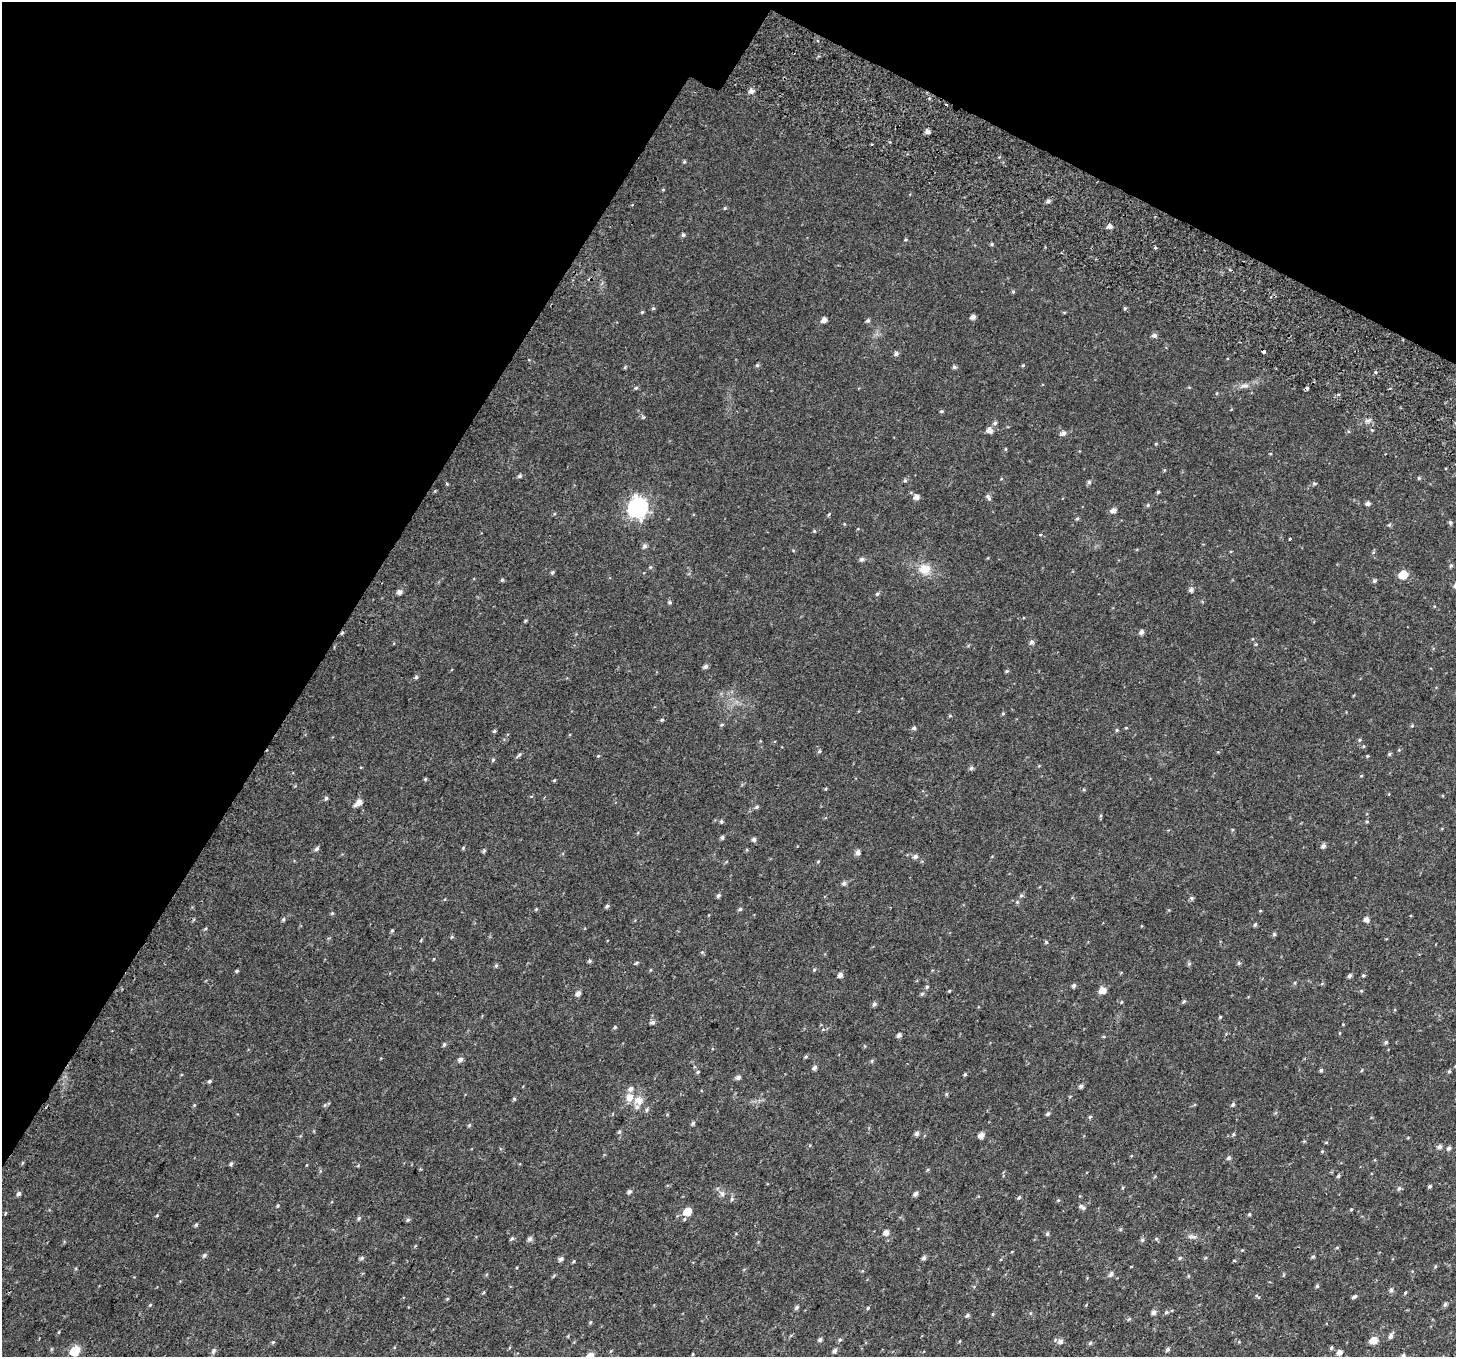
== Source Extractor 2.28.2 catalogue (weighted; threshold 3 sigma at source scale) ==
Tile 2 of 4 x 4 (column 2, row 1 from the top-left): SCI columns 1531-2984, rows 4375-5729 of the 5977 x 6104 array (HDU 1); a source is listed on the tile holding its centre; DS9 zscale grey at full resolution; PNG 1458 x 1359 px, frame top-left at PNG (2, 2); no overlay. Shown black and unused: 28% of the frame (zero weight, under 2 of 3 exposures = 6% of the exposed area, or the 3 px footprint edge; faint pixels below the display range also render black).
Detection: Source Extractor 2.28.2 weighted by HDU 2 'WHT'; one run over the whole footprint, this tile lists its part. Background 0.0277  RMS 0.0088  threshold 0.0395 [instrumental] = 3 sigma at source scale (4.5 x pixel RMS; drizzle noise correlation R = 1.50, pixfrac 1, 0.0396/0.0396 arcsec/px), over >= 5 px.
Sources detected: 251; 2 cosmic-ray / hot-pixel residue — not listed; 2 inside a brighter listed object's ellipse — not listed separately; the other 247 listed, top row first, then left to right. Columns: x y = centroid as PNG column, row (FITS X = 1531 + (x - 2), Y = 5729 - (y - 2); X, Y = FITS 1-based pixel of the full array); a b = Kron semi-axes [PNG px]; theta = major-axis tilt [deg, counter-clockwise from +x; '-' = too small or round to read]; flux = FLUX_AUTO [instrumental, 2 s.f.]
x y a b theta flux
751 91 6 6 - 3.2
927 132 6 5 - 2.8
872 144 2 2 - 0.82
684 162 4 4 - 0.94
663 190 5 3 - 0.6
1048 201 5 4 - 1.9
725 208 5 4 - 0.81
1110 227 6 5 - 2.9
683 235 5 5 - 1.4
905 240 5 3 - 0.73
992 244 5 4 - 1.1
1013 292 5 4 - 1
653 308 5 4 - 1
1125 308 5 4 - 1.2
642 312 5 4 - 0.82
973 317 5 4 - 3.3
824 320 5 5 - 4
868 321 6 5 - 1.4
1154 335 6 5 - 2.5
1264 352 4 3 - 3.3
896 354 5 5 - 2.1
757 365 5 4 - 1.2
1023 365 4 4 - 0.89
954 367 5 4 - 1.5
1375 372 5 3 - 0.86
1244 386 15 5 9 4.2
636 388 5 4 - 1
1307 388 3 3 - 2.6
1217 393 5 3 - 0.73
941 411 4 3 - 1.1
643 417 6 4 -42 1.1
995 423 6 5 - 1.5
989 430 6 6 - 4.9
1372 430 4 3 - 0.7
1063 433 6 5 - 2.9
1005 449 5 3 - 0.73
520 476 5 4 - 1.6
1419 478 4 4 - 1
905 480 5 5 - 1.2
1089 482 5 5 - 1.3
1314 483 5 4 - 1.1
1158 492 4 4 - 1.1
916 497 6 5 - 3.5
988 497 9 5 -67 2
1368 503 5 4 - 2.5
1148 505 5 4 - 1
638 508 8 8 - 310
1113 510 6 5 - 3.8
829 514 5 3 - 0.78
1077 518 5 4 - 1.1
1450 522 6 4 -73 1.3
1389 525 5 4 - 0.99
814 531 4 4 - 0.76
1040 535 4 3 - 0.65
1290 539 3 2 - 1
645 546 6 6 - 1.9
861 559 7 5 2 1.7
1451 566 5 4 - 1.1
650 567 5 4 - 0.83
924 569 16 13 -4 12
552 572 5 4 - 1.2
1403 575 6 5 - 23
502 580 5 4 - 1.1
1374 581 5 4 - 1.6
1191 590 5 5 - 2.4
399 592 5 5 - 3.3
877 594 5 5 - 1.2
670 602 5 4 - 1.1
525 621 4 4 - 0.9
1141 632 5 5 - 2.7
342 633 5 3 - 0.96
1031 642 6 5 - 2.2
705 666 6 5 - 2.2
1007 671 5 4 - 1.1
416 677 5 5 - 1.3
1003 713 5 3 - 0.75
950 716 5 3 - 0.87
662 720 6 3 -1 0.94
722 725 6 3 20 0.96
1412 726 5 3 - 0.82
914 728 6 5 - 1.4
1126 728 4 3 - 0.61
1117 730 5 4 - 0.87
494 731 4 4 - 1.1
1359 740 5 4 - 1
1363 746 5 3 - 0.78
819 751 5 4 - 1
1389 754 5 4 - 1.1
519 755 9 4 43 1.5
598 756 5 3 - 0.65
1367 756 4 4 - 0.79
493 760 5 4 - 1.1
971 768 5 5 - 1.6
1361 776 5 3 - 0.7
425 779 5 4 - 0.82
554 780 4 3 - 0.76
326 798 6 4 73 1.4
358 803 9 5 37 6.3
757 807 6 4 21 1.3
721 821 5 4 - 1.2
1367 821 5 3 - 0.83
722 837 5 4 - 1.4
754 839 5 5 - 2.4
1323 846 5 5 - 2.7
317 848 6 5 - 1.8
463 848 5 4 - 0.88
858 852 6 5 - 2.9
915 856 6 5 - 2.3
818 861 5 3 - 0.69
844 883 6 5 - 1.9
718 895 5 4 - 1.7
1021 895 5 5 - 1.3
1191 898 6 5 - 1.3
1017 902 5 4 - 0.98
607 906 6 4 18 1.4
536 909 4 4 - 0.74
740 909 5 4 - 1.4
332 913 4 4 - 0.86
283 919 5 4 - 1.2
1366 920 6 5 - 3.3
1255 924 5 4 - 1.3
392 930 4 4 - 0.89
1274 934 5 5 - 1.2
451 937 5 3 - 0.88
1046 942 5 5 - 0.97
702 952 5 4 - 1
590 961 6 4 28 1.3
636 963 7 3 36 1
1239 963 5 5 - 1
1189 964 6 5 - 1.2
496 966 5 4 - 1.1
814 970 5 4 - 0.96
237 971 5 4 - 0.99
840 975 5 5 - 2.9
1363 975 5 4 - 1
1350 976 5 4 - 1.8
1322 983 5 3 - 0.86
1074 985 5 4 - 1.7
927 987 5 4 - 1.1
1102 990 6 5 - 7.5
949 991 4 3 - 0.76
578 993 5 5 - 3.5
922 994 5 4 - 1.2
1184 1001 5 4 - 1.1
1121 1002 4 3 - 0.57
874 1004 6 4 61 1.9
1220 1017 5 3 - 0.83
652 1022 6 5 - 2
615 1027 4 4 - 0.95
899 1035 5 5 - 2.4
1386 1042 5 5 - 1.4
444 1045 6 4 63 1.3
806 1057 5 3 - 0.94
460 1059 6 5 - 2.4
872 1061 5 3 - 0.84
815 1068 5 4 - 2.3
1321 1070 5 5 - 1.2
1449 1071 5 4 - 0.98
698 1072 5 4 - 0.89
965 1074 4 4 - 0.92
738 1077 6 5 - 2.3
210 1081 5 4 - 1.4
1081 1086 5 5 - 1.9
630 1089 8 6 46 2.8
514 1099 5 4 - 0.94
639 1100 13 13 - 9.1
1233 1104 5 5 - 1.5
325 1105 6 3 71 0.99
1048 1114 5 4 - 1.4
1090 1117 5 4 - 1.1
693 1123 6 4 59 1.3
469 1125 5 4 - 0.92
619 1132 5 5 - 1.1
917 1133 5 5 - 2.5
981 1135 5 4 - 5.1
1439 1147 6 5 - 2.3
1449 1148 5 5 - 2.1
1228 1158 5 5 - 1.6
22 1163 5 3 - 0.82
231 1164 5 4 - 1.4
1338 1176 5 4 - 1.1
1430 1186 4 4 - 1.3
1399 1188 6 5 - 1.7
629 1192 5 5 - 1.7
19 1194 6 5 - 2
722 1194 8 6 -69 2.4
916 1194 5 4 - 2.5
1019 1197 6 4 47 1.2
732 1199 5 5 - 1.3
278 1206 6 4 48 1.1
1080 1206 7 6 - 2
687 1211 6 5 - 16
5 1214 3 3 - 1.9
1249 1214 4 4 - 1
157 1215 5 3 - 0.76
359 1218 6 5 - 1.2
408 1220 6 5 - 1.3
196 1225 5 4 - 1.1
886 1232 5 5 - 4.2
1047 1234 6 4 76 1.2
1190 1236 9 4 -18 1.9
512 1238 5 5 - 1.2
530 1239 6 5 - 2.5
1156 1239 5 4 - 1.1
1142 1240 5 5 - 1.5
1242 1250 4 4 - 0.68
204 1255 6 5 - 1.5
1313 1257 5 4 - 1.1
362 1258 6 4 28 1.4
924 1258 5 4 - 2.1
1180 1258 5 4 - 1
561 1259 6 5 - 2.5
1234 1260 4 3 - 0.58
574 1261 5 3 - 0.78
1111 1274 7 5 47 2.4
1317 1286 5 4 - 1.2
1391 1290 6 5 - 1.9
484 1292 5 3 - 0.77
1405 1293 4 3 - 0.77
1257 1296 8 3 -35 0.88
1354 1297 7 4 20 1.4
447 1299 5 3 - 0.72
1445 1304 6 5 - 1.6
150 1305 5 4 - 0.77
796 1307 6 4 45 1.6
868 1308 5 4 - 0.84
1154 1312 5 5 - 2.6
1166 1312 6 5 - 1.3
993 1314 5 3 - 0.74
967 1315 5 4 - 1.7
590 1322 5 4 - 0.92
1391 1336 8 5 64 2.3
820 1339 5 4 - 1.9
840 1340 5 4 - 1.2
1373 1340 6 5 - 11
1060 1341 7 6 - 3.4
273 1342 5 4 - 0.88
1090 1343 5 5 - 1.2
1332 1348 5 4 - 1.2
1167 1349 5 5 - 1.8
75 1351 6 5 - 30
213 1351 7 5 62 2.1
835 1351 5 5 - 2.2
1339 1352 5 5 - 4
693 1354 5 3 - 0.71
1403 1355 5 5 - 1.7
590 1356 6 5 - 11
Overlapping masked pixels (flux is a lower limit): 2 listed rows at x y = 1264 352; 342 633
Isophote crosses this tile's border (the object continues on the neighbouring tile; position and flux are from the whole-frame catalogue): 2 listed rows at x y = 1403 1355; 590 1356